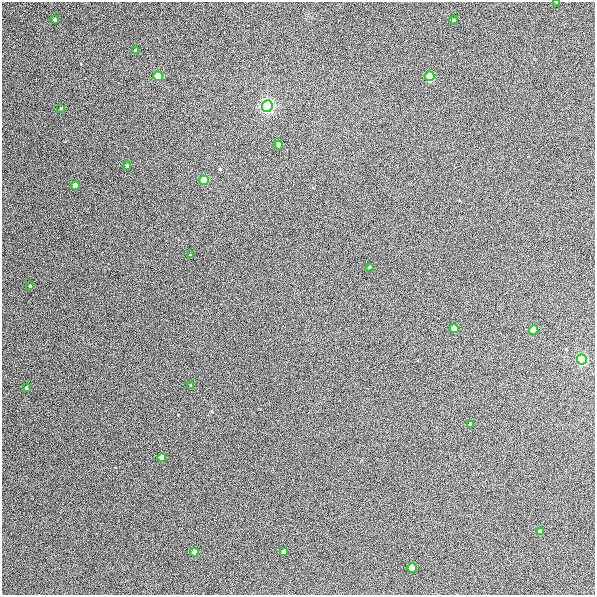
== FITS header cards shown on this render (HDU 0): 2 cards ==
NAXIS1  =                  593
NAXIS2  =                  593

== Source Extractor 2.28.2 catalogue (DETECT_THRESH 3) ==
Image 593 x 593 px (HDU 0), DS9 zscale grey, 1 PNG px = 1 image px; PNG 597 x 597 px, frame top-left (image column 1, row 593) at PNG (2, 2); each listed source drawn as its Kron ellipse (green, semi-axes under 4 px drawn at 4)
Background 1590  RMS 17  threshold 49.7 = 3 sigma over >= 5 px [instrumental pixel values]
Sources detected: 26; all 26 listed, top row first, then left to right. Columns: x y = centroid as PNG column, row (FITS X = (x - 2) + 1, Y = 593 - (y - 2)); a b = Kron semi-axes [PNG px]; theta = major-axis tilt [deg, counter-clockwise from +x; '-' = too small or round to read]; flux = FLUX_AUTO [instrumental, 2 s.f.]
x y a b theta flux
557 2 3 2 - 820
54 20 3 3 - 1400
454 20 4 3 - 920
136 50 3 3 - 1900
158 76 5 4 - 56000
430 76 5 5 - 190000
267 106 6 5 - 950000
61 108 3 3 - 990
278 145 4 4 - 3300
127 166 4 3 - 1400
204 180 5 4 - 86000
75 185 4 4 - 14000
190 255 3 3 - 800
369 267 3 2 - 990
30 286 3 2 - 1100
454 328 4 4 - 34000
534 330 5 4 - 62000
582 359 5 5 - 520000
191 385 3 3 - 1200
26 388 3 3 - 1200
471 424 4 4 - 5000
162 457 4 4 - 12000
540 532 4 4 - 7900
194 552 4 4 - 14000
284 552 4 4 - 5100
412 568 4 4 - 50000
At the frame edge (FLAGS 8, measured only in part): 1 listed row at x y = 557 2

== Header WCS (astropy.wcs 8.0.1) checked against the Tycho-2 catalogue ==
Header WCS as astropy/WCSLIB reads it (applying the file's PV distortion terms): RA---TAN/DEC--TAN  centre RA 11:01:19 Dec +73:54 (165.33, +73.90 deg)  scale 1.01 arcsec/px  FOV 10.0' x 10.0'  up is -171 deg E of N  parity flipped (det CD > 0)
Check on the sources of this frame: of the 26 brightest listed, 3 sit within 1.5 arcsec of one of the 3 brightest Tycho-2 stars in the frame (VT <= 11.81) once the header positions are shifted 1.13 arcsec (1.05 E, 0.41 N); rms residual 0.25 arcsec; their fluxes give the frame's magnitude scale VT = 25.14 - 2.5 log10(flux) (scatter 0.10 mag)
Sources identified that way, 3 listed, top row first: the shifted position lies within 1.5 arcsec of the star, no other Tycho-2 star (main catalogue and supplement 1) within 3.0 arcsec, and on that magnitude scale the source's flux lands within +1.5 / -3 mag of the star's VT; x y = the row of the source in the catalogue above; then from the Tycho-2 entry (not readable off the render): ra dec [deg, ICRS J2000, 3 dp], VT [Tycho-2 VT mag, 2 dp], TYC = Tycho-2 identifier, HIP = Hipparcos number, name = IAU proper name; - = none
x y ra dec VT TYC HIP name
430 76 165.162 +73.839 11.81 4391-748-1 - -
267 106 165.329 +73.841 10.29 4391-564-1 - -
582 359 165.053 +73.925 10.85 4391-601-1 - -